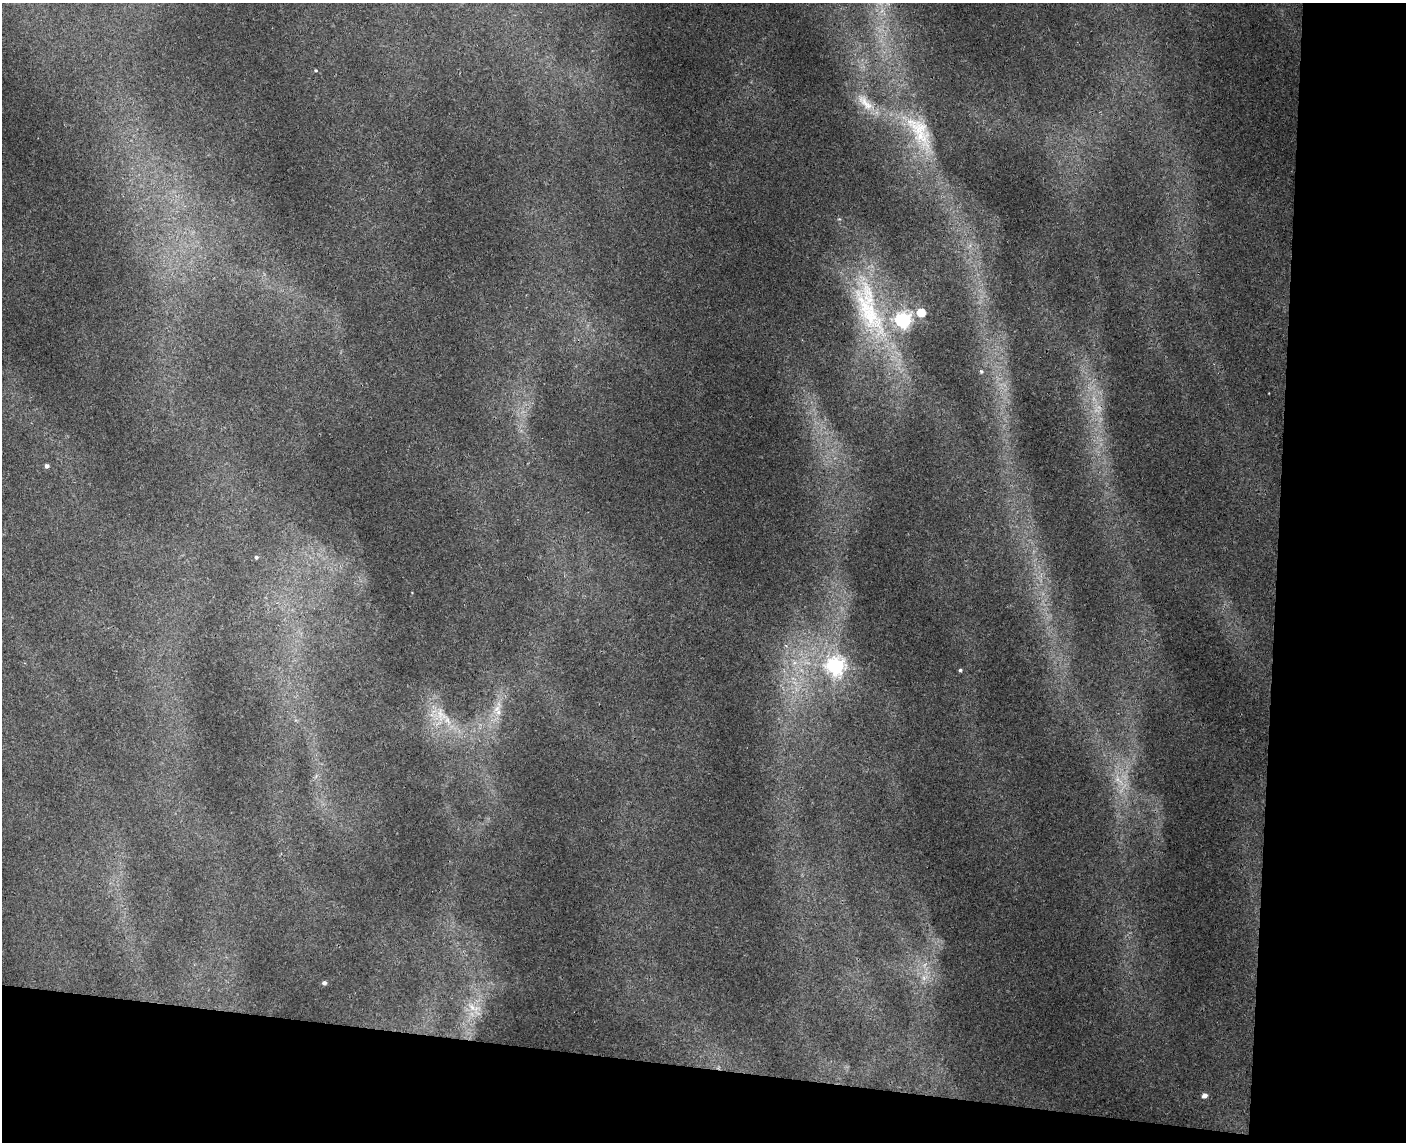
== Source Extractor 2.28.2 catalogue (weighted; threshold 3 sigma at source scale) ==
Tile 12 of 3 x 4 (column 3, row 4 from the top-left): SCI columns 2973-4376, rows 12-1151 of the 4652 x 4579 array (HDU 1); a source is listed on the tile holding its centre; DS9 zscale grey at full resolution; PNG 1408 x 1144 px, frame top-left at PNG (2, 3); no overlay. Shown black and unused: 16% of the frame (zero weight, under 3 of 4 exposures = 6% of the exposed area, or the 3 px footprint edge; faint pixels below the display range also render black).
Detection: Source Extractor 2.28.2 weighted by HDU 2 'WHT'; one run over the whole footprint, this tile lists its part. Background 0.00928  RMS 0.0036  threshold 0.0163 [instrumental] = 3 sigma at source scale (4.5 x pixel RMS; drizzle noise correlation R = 1.50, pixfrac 1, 0.05/0.05 arcsec/px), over >= 5 px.
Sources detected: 19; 2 too faint to see at this stretch — not listed; the other 17 listed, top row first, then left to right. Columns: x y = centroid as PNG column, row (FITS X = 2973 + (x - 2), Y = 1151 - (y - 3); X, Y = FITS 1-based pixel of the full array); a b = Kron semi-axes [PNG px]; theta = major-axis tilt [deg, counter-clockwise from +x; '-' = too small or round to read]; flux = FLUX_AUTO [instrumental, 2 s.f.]
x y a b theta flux
316 70 4 4 - 0.36
865 103 32 12 -48 7.7
920 129 48 25 -33 22
869 309 104 34 -70 63
921 312 5 5 - 16
903 320 6 6 - 120
981 371 6 4 -74 0.57
47 466 5 4 - 1.3
256 557 4 4 - 0.68
276 603 5 3 - 0.45
835 666 7 7 - 130
960 670 4 4 - 0.58
497 709 10 7 48 2.5
441 715 22 14 -61 8.7
324 983 5 4 - 1.3
472 1007 15 6 -48 3.3
1204 1095 5 4 - 2.2